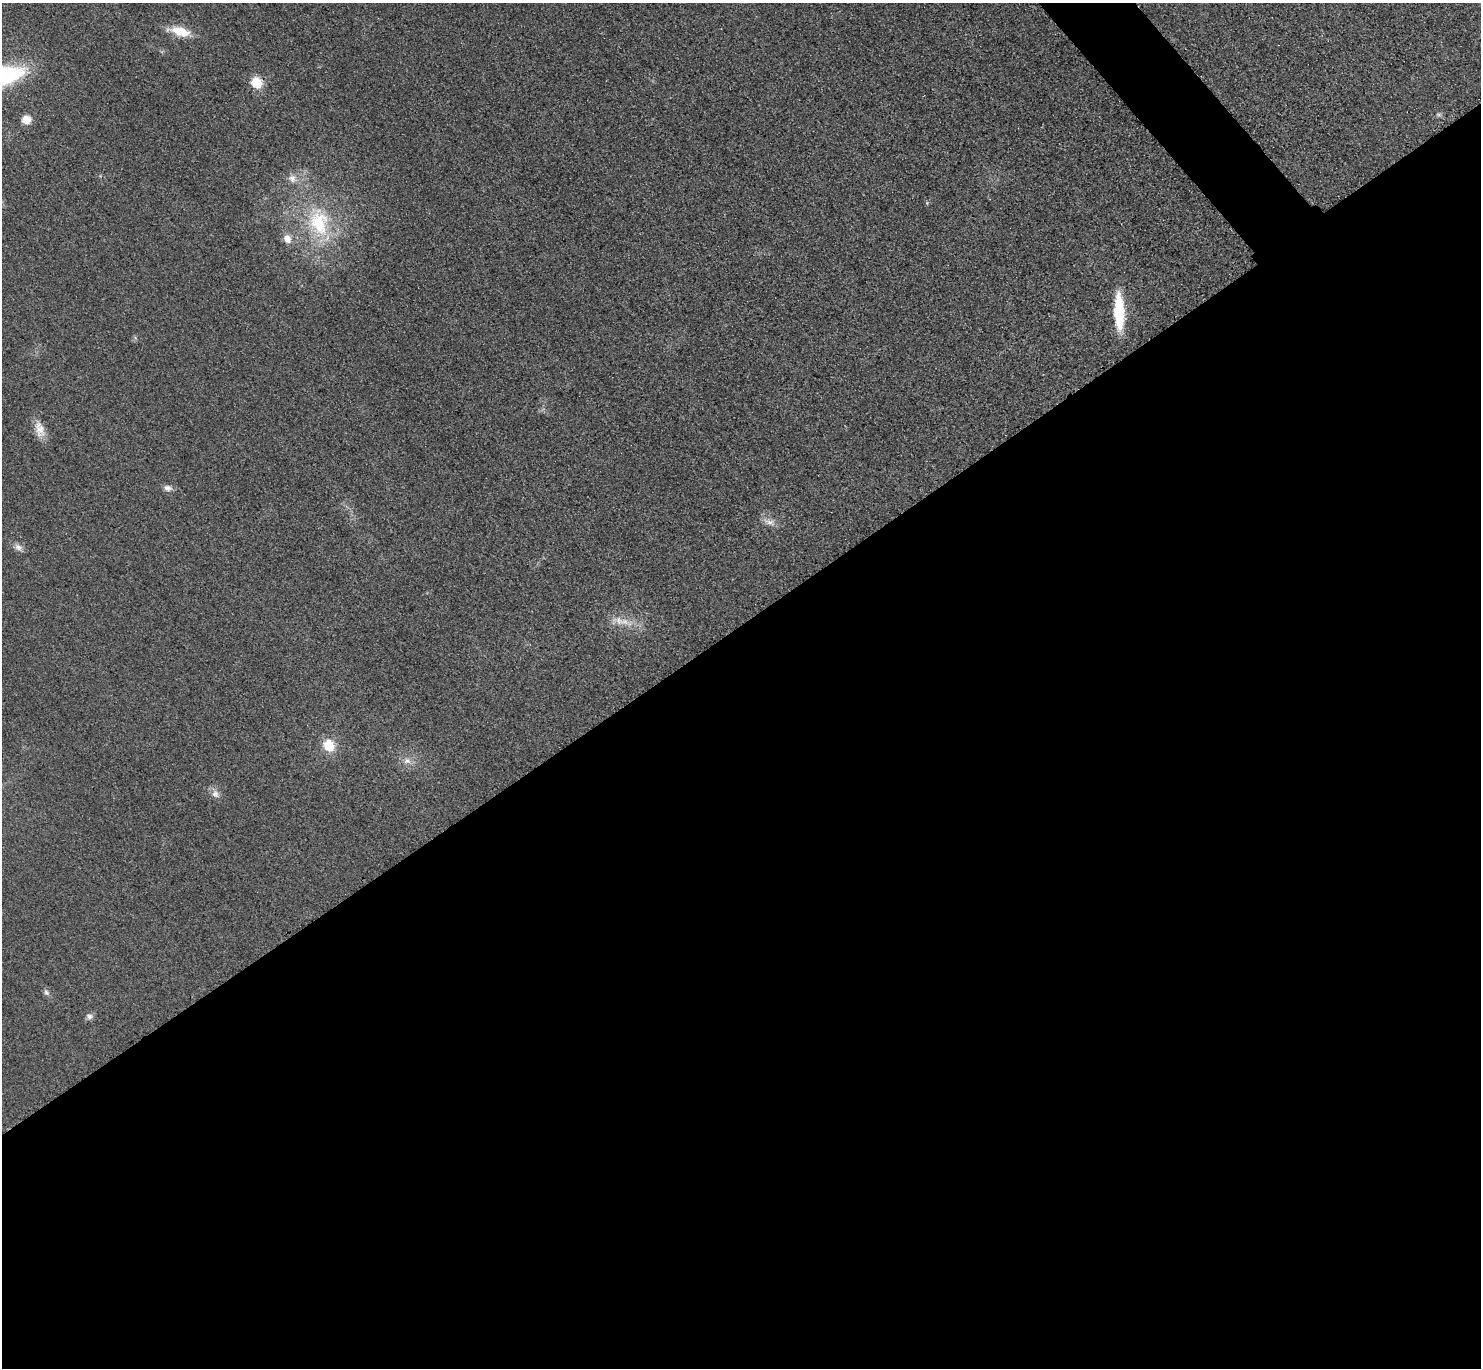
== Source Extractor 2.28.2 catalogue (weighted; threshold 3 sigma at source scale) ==
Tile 15 of 4 x 4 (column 3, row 4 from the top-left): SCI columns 2989-4467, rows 325-1690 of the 5977 x 5973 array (HDU 1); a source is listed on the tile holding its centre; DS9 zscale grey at full resolution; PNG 1483 x 1370 px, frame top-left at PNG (2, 3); no overlay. Shown black and unused: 56% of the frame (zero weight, under 3 of 4 exposures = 3% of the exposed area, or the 3 px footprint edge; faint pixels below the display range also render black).
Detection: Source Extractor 2.28.2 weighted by HDU 2 'WHT'; one run over the whole footprint, this tile lists its part. Background 0.0823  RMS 0.019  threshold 0.0873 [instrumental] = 3 sigma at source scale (4.5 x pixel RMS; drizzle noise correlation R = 1.50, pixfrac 1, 0.05/0.05 arcsec/px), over >= 5 px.
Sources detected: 18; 1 too faint to see at this stretch — not listed; the other 17 listed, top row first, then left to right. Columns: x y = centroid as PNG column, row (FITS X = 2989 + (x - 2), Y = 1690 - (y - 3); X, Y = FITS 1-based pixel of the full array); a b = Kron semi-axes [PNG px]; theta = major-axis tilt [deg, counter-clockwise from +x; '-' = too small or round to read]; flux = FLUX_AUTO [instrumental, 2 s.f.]
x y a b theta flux
180 31 27 11 -15 41
257 83 6 6 - 130
26 120 10 9 - 19
292 178 13 10 -53 15
319 222 46 30 -77 170
287 239 12 10 -63 17
1119 312 33 9 -88 120
40 429 23 12 -75 24
168 488 12 8 -14 9.1
769 522 18 8 -20 14
18 547 12 8 -33 10
619 621 18 11 -26 23
329 746 7 7 - 75
407 761 10 9 - 12
215 794 12 10 -48 12
46 992 10 6 -58 6.2
89 1016 10 8 -20 7.1